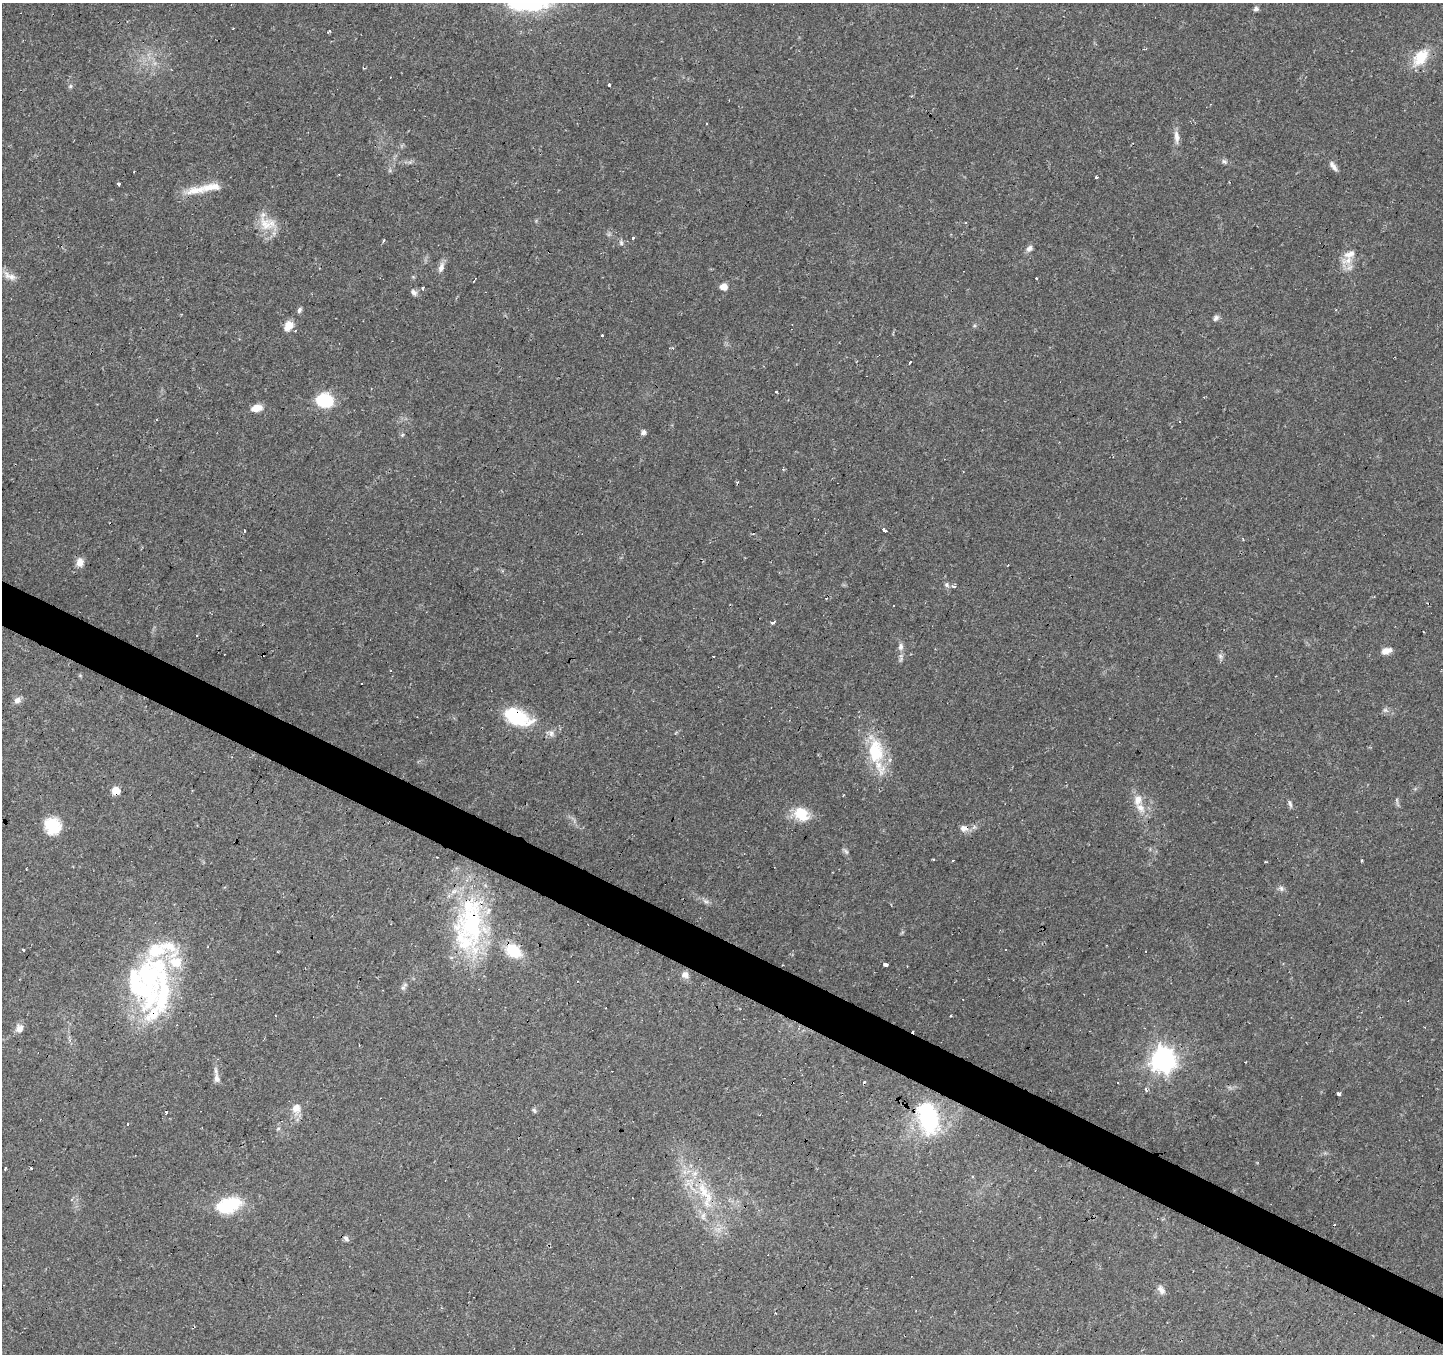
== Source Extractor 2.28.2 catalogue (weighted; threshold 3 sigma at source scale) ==
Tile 6 of 4 x 4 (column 2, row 2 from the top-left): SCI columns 1442-2882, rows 2897-4248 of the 5765 x 5860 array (HDU 1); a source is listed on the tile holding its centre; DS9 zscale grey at full resolution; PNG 1445 x 1356 px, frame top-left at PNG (2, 3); no overlay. Shown black and unused: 3% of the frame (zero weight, under 2 of 3 exposures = <1% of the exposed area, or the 3 px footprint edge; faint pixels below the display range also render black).
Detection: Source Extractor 2.28.2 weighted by HDU 2 'WHT'; one run over the whole footprint, this tile lists its part. Background 0.0783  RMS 0.006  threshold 0.0268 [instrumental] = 3 sigma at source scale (4.5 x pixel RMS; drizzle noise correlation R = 1.50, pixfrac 1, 0.0396/0.0396 arcsec/px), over >= 5 px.
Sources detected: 114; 1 inside a brighter object's white glare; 17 cosmic-ray / hot-pixel residue — not listed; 10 inside a brighter listed object's ellipse — not listed separately; the other 86 listed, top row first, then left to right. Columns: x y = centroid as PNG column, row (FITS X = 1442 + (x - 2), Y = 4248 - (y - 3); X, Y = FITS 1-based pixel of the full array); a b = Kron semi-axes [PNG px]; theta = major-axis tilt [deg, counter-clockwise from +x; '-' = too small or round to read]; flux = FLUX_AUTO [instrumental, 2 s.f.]
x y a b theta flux
1256 9 7 5 4 1.6
329 31 5 3 - 0.64
1420 57 26 15 52 15
610 85 3 3 - 17
70 86 6 5 - 1.1
1176 137 22 6 -84 4.5
1224 161 7 6 - 1.5
1333 166 14 5 -55 2.9
134 172 2 2 - 0.67
1096 177 3 3 - 3
118 184 4 3 - 2.1
194 191 27 11 8 10
267 224 26 17 -20 13
634 237 3 3 - 3.7
384 240 4 3 - 1.2
621 243 8 6 -74 1.4
1029 248 10 7 45 2.3
1350 254 27 11 38 8
441 267 15 7 72 3.5
10 276 22 9 -26 5.3
1036 278 3 2 - 0.75
474 280 5 2 - 0.62
724 286 7 6 - 6.2
423 288 3 3 - 1.5
414 292 10 7 -45 2.1
299 310 8 5 66 1.5
1216 318 9 6 51 1.8
289 326 11 8 56 7.2
602 336 3 3 - 2
776 391 3 3 - 0.78
325 400 13 9 -12 44
257 408 11 7 11 7
1179 422 3 2 - 1.1
643 432 5 5 - 2.4
402 435 5 4 - 0.78
884 529 3 3 - 18
244 530 3 2 - 1.1
1243 539 4 3 - 0.67
80 562 11 8 90 4.6
947 585 7 6 - 1.5
954 586 6 4 6 1.6
772 623 3 3 - 20
901 647 10 7 84 2.7
1386 651 12 7 17 4.3
1220 656 8 6 -74 1.8
714 657 3 3 - 1.5
17 700 9 8 - 2.7
1385 710 7 6 - 1.5
517 717 35 18 -23 32
551 733 9 8 - 2.6
876 751 36 22 -89 29
116 791 7 6 - 8.2
1290 804 11 5 -76 1.6
1140 808 16 11 -49 7.2
801 814 21 16 -40 14
53 826 19 17 -45 17
964 828 12 9 -4 4
846 851 9 5 -52 1.5
1361 861 3 3 - 0.6
1281 888 8 7 - 1.8
706 901 9 4 -9 1.7
472 924 78 41 80 100
23 950 3 2 - 1.1
513 951 16 12 -34 21
277 952 3 3 - 0.88
885 965 5 3 - 2.3
685 975 10 9 - 3.7
162 986 93 28 90 84
403 988 7 6 - 1.6
19 1028 10 9 - 3.9
1163 1060 9 8 - 500
1245 1062 2 2 - 0.45
217 1079 13 8 -85 3.3
1118 1083 3 2 - 0.99
1146 1090 6 3 -77 1.3
1339 1094 4 3 - 2.2
296 1108 14 11 86 6.3
534 1110 8 5 -69 1.1
760 1115 3 2 - 0.66
928 1118 38 22 -80 62
278 1129 6 4 20 0.76
5 1168 3 2 - 0.59
706 1196 40 16 -78 28
228 1205 30 17 18 29
346 1238 9 5 -54 1.6
1162 1291 10 8 -41 3.1
Overlapping masked pixels (flux is a lower limit): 7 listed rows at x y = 517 717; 116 791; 964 828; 472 924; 513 951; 162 986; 706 1196